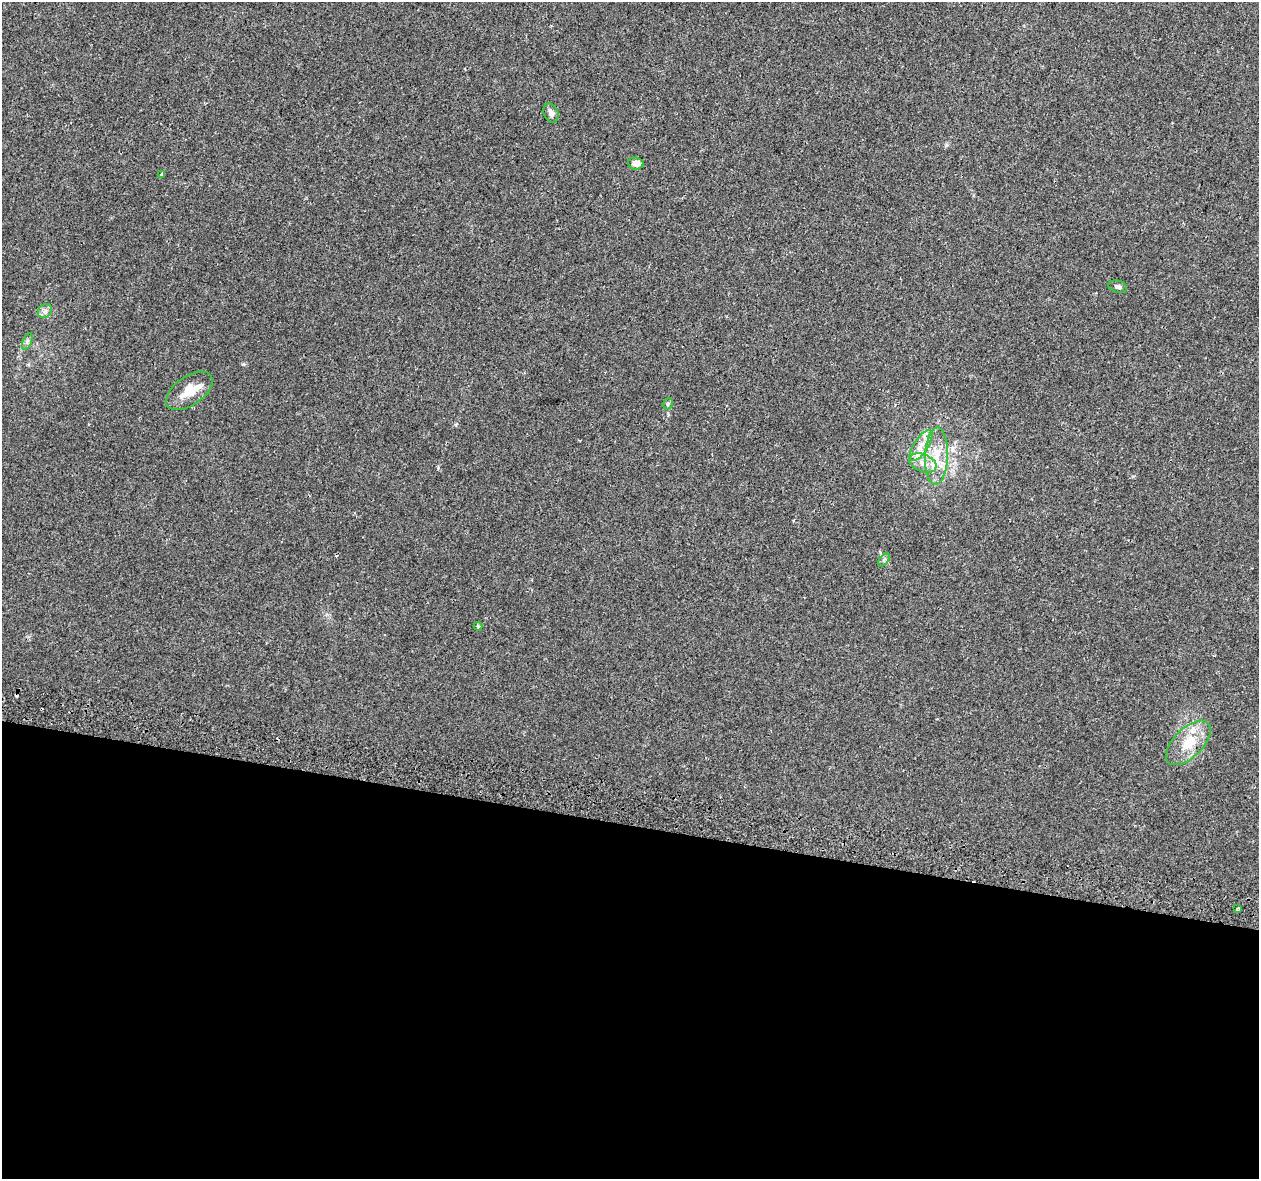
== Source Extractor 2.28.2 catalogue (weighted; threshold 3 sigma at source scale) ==
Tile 14 of 4 x 4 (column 2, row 4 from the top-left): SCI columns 1316-2572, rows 343-1519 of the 5135 x 5332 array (HDU 1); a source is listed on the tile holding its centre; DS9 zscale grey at full resolution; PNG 1261 x 1181 px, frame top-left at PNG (2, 2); each listed source drawn as its Kron ellipse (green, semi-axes under 4 px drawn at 4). Shown black and unused: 30% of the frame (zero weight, under 2 of 3 exposures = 4% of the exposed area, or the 3 px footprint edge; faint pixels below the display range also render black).
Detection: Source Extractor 2.28.2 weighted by HDU 2 'WHT'; one run over the whole footprint, this tile lists its part. Background 0.0306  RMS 0.0051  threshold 0.0229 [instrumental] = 3 sigma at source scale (4.5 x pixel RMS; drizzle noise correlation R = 1.50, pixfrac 1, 0.0396/0.0396 arcsec/px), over >= 5 px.
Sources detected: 19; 2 cosmic-ray / hot-pixel residue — neither listed nor drawn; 2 inside a brighter listed object's ellipse — not listed separately; the other 15 listed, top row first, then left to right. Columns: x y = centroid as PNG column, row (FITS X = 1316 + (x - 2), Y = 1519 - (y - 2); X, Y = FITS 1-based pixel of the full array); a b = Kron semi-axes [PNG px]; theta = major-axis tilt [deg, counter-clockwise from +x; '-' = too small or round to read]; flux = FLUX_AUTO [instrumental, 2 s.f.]
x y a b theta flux
551 113 10 7 -65 2.2
636 163 8 6 -6 3.3
161 175 4 3 - 1.1
1118 287 9 6 -13 1.3
45 311 8 6 45 1.7
27 341 9 4 68 1.1
189 391 26 14 35 8.9
668 404 6 5 - 0.75
921 445 18 7 57 4.9
936 456 28 11 88 12
923 463 14 8 -21 4.9
884 560 8 4 54 0.97
478 626 4 3 - 0.82
1188 743 28 14 45 13
1237 909 3 3 - 0.85
Unlisted compact peaks at least as high as the median listed source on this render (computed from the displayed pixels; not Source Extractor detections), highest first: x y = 243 364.